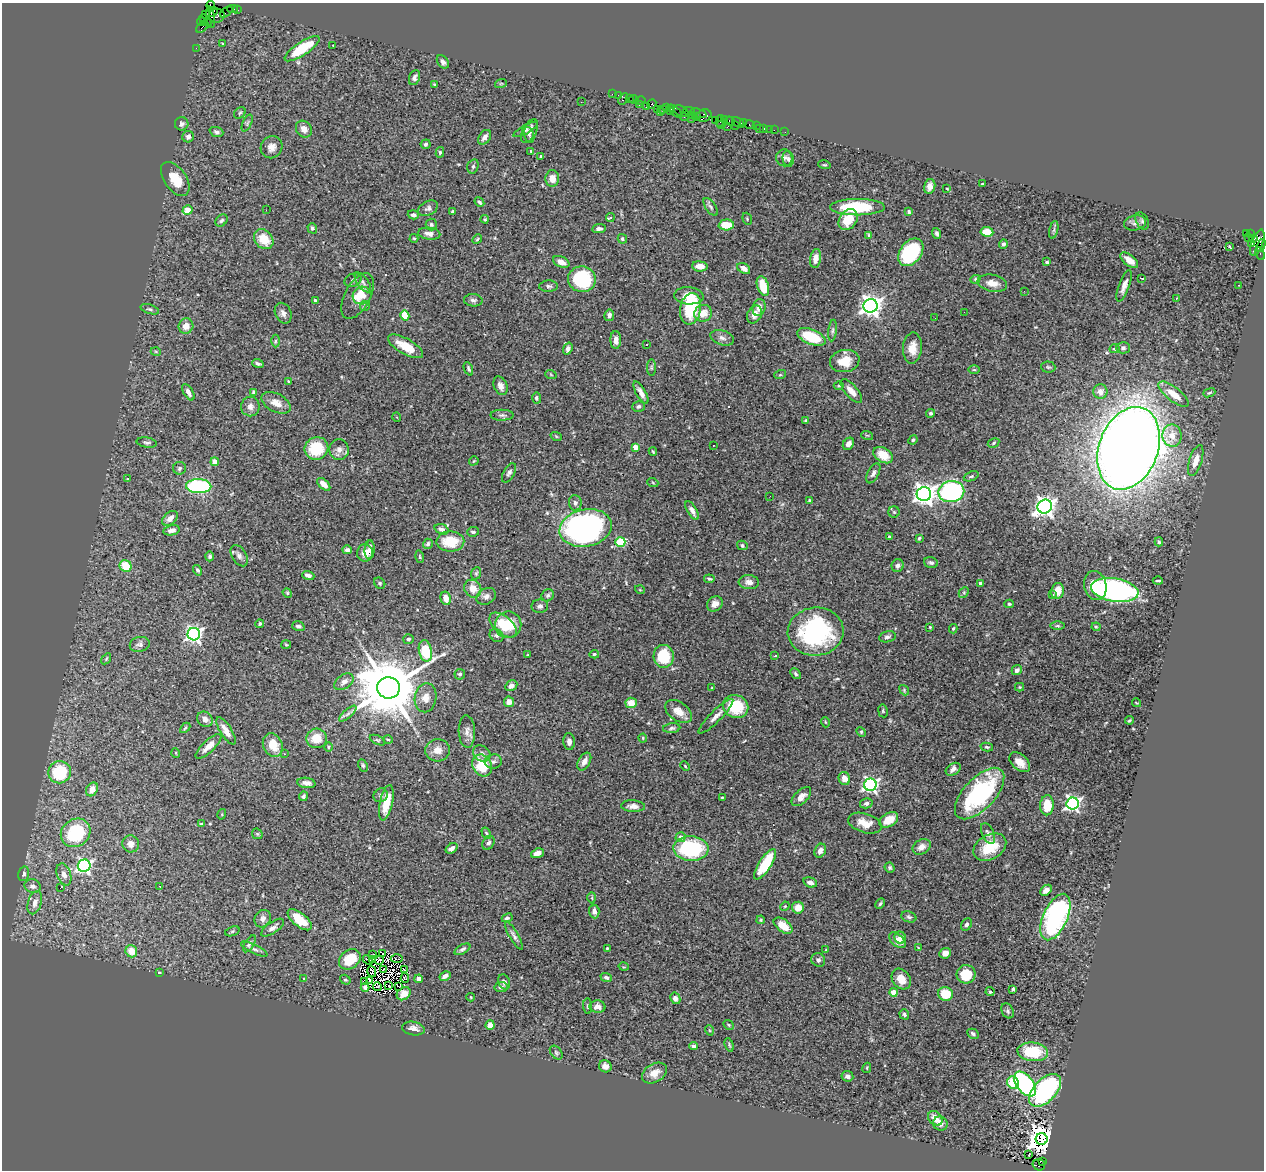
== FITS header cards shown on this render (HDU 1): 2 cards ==
NAXIS1  =                 1262
NAXIS2  =                 1168

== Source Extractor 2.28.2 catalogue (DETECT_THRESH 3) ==
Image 1262 x 1168 px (HDU 1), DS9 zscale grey, 1 PNG px = 1 image px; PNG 1266 x 1172 px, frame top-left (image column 1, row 1168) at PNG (2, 3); each listed source drawn as its Kron ellipse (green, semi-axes under 4 px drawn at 4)
Background 1.47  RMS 0.05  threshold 0.149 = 3 sigma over >= 5 px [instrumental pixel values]
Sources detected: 478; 6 with non-positive FLUX_AUTO (blend fragments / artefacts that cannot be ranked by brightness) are neither listed nor drawn; the other 472 listed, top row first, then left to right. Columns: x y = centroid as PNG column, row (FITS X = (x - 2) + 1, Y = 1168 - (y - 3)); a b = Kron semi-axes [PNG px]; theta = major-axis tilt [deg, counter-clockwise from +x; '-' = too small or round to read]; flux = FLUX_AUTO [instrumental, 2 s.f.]
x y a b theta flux
211 5 4 3 - 56
232 9 5 2 - 44
238 10 3 2 - 34
212 12 6 3 27 190
226 12 7 2 38 100
206 15 4 3 - 58
217 16 8 7 - 430
211 17 11 4 -83 390
206 20 7 2 -45 170
201 21 5 3 - 190
202 27 7 3 47 170
223 44 3 3 - 3.2
333 45 3 2 - 2.3
196 48 2 2 - 23
302 49 20 6 34 130
443 62 7 5 -52 10
414 78 8 5 69 8.9
501 83 6 3 19 2.9
435 84 3 2 - 3.7
612 94 2 2 - 51
618 95 2 2 - 24
623 99 6 4 62 260
629 99 3 2 - 84
634 100 5 3 - 110
640 100 5 3 - 96
581 102 2 2 - 2.9
652 104 5 4 - 110
639 105 3 2 - 73
647 107 3 3 - 160
666 107 4 2 - 71
670 108 4 2 - 120
657 109 2 2 - 150
662 109 2 2 - 23
675 111 8 3 -40 190
681 111 7 5 -30 390
689 111 6 2 -6 310
660 112 2 2 - 30
670 112 3 3 - 150
240 113 6 5 - 5.7
698 113 8 3 -18 76
692 115 3 3 - 230
704 115 7 6 - 550
685 116 6 2 45 110
696 116 3 3 - 100
692 118 3 3 - 260
724 119 3 2 - 76
715 120 2 2 - 61
720 121 6 3 79 110
730 121 5 3 - 140
247 123 9 4 66 6.4
738 123 7 3 -38 210
744 123 3 2 - 15
182 124 7 6 - 9.5
721 125 4 2 - 130
735 125 2 2 - 60
750 125 5 3 - 150
756 126 2 2 - 18
727 127 3 2 - 170
764 128 4 3 - 90
304 129 9 7 -50 22
526 129 13 4 30 13
759 129 2 2 - 22
769 129 2 2 - 20
774 130 2 2 - 47
530 131 13 6 61 13
216 132 7 4 -20 8.2
785 132 2 2 - 11
529 135 8 5 -74 8.2
188 137 6 5 - 14
485 137 8 5 55 15
426 144 5 5 - 6.4
271 147 11 10 - 23
531 151 4 4 - 3
440 152 5 4 - 5.2
541 156 3 3 - 5.1
784 158 8 8 - 11
788 159 8 5 -77 8
824 165 6 4 -17 3.8
473 166 7 5 74 6.4
552 178 8 7 - 31
175 179 19 11 -55 66
982 184 3 2 - 2.5
930 186 7 5 78 17
947 188 3 2 - 2.5
479 202 5 4 - 8.2
711 207 10 5 -56 8.4
857 207 27 8 0 200
428 208 11 7 28 11
188 210 5 4 - 59
266 210 2 2 - 38
452 211 3 3 - 3.7
909 212 4 3 - 5.3
413 215 6 4 -17 9.5
610 218 4 3 - 18
485 219 4 3 - 4.1
747 219 6 4 -70 4.1
221 220 7 5 45 7.5
848 220 11 8 55 73
1142 221 9 6 -61 9
1135 223 11 7 12 14
431 225 6 5 - 6.2
726 225 7 5 3 59
312 228 5 4 - 7.7
599 229 7 4 7 13
1054 230 9 3 77 6.9
987 232 6 4 -7 74
937 233 6 4 -70 7.4
1246 233 3 2 - 270
1250 233 3 2 - 11
429 234 11 6 -7 20
869 236 3 3 - 16
414 238 4 3 - 3.9
1248 238 3 2 - 22
1254 238 3 3 - 430
264 239 11 8 -47 68
477 239 5 4 - 4.2
622 239 5 4 - 5.6
1252 243 3 3 - 60
1257 243 14 5 69 660
1003 244 5 4 - 8.1
1261 246 7 4 69 600
1230 247 4 3 - 4.9
911 252 15 10 53 280
1260 254 7 3 -65 86
816 258 9 5 80 23
1129 260 10 5 -38 33
561 262 8 5 -22 23
1047 262 3 3 - 6
700 266 8 5 -5 28
744 268 7 5 -33 21
1142 278 3 2 - 5.4
582 279 14 12 -10 210
975 279 5 4 - 4.1
353 280 9 6 20 9.2
363 282 11 5 -53 10
992 283 15 8 -11 30
1238 285 2 2 - 2.8
549 286 9 5 2 8.4
763 286 10 5 -72 74
1124 286 16 5 70 19
1024 291 3 3 - 2.6
357 296 25 12 62 54
362 296 9 8 - 21
689 296 15 8 -4 40
1176 298 3 2 - 5.3
315 300 3 3 - 5.9
473 300 9 6 -5 10
365 306 5 5 - 4.2
871 306 7 7 - 2200
759 308 9 6 76 23
150 309 9 4 -17 6.9
691 309 16 10 80 180
964 312 2 2 - 1.3
283 313 11 8 -64 17
703 313 9 8 - 36
754 314 9 7 65 21
609 315 6 5 - 11
405 316 5 4 - 74
935 318 3 2 - 2.7
186 326 8 7 - 28
833 331 11 3 83 7.6
811 337 15 7 -22 150
722 338 12 7 -19 15
616 340 9 5 -88 17
275 341 6 4 89 5.7
646 345 3 3 - 8.1
405 346 20 7 -29 57
912 348 15 9 86 41
1123 348 7 5 -2 9
568 349 6 4 70 12
1115 349 5 4 - 4.9
156 352 5 3 - 2.8
845 361 15 11 10 60
258 363 6 3 -17 7.2
1048 367 7 5 -3 5.7
651 368 8 4 -90 5.5
468 369 7 4 -68 5.7
974 370 6 3 0 3.2
551 375 6 3 -20 3.3
780 375 6 4 18 3.8
289 382 4 3 - 4.3
500 386 10 6 -68 18
839 386 5 3 - 3.7
851 391 15 6 -49 28
1100 391 7 7 - 22
188 392 9 4 -59 17
254 392 4 4 - 11
641 393 12 5 -60 19
1209 393 6 4 20 5.1
1173 394 18 7 -38 44
536 398 5 4 - 6.1
276 403 16 9 -28 30
250 406 10 9 - 19
639 406 6 5 - 9.2
931 413 4 4 - 7
502 415 12 5 0 9.7
397 417 5 3 - 2.8
805 420 4 4 - 2.7
867 435 6 3 -18 4
556 436 6 3 -19 3.7
1172 436 11 9 -80 36
913 440 5 4 - 5.7
147 443 10 5 -8 8
994 443 6 4 30 5
848 444 6 5 - 18
713 445 3 2 - 3.1
635 447 4 4 - 35
316 448 12 11 - 120
1129 448 43 29 69 7600
339 450 10 9 - 18
653 452 4 3 - 3.9
883 455 10 7 -31 64
1196 460 16 6 72 31
474 461 5 3 - 2.8
215 462 4 4 - 58
180 468 6 6 - 7.8
509 473 11 5 62 10
873 473 11 5 63 11
971 476 8 4 22 6.2
127 479 3 2 - 3.8
653 483 5 3 - 3.1
324 484 8 4 -44 22
199 486 12 7 -1 390
951 492 13 10 10 570
924 494 7 7 - 2200
770 496 3 2 - 4.2
809 500 3 3 - 2.9
575 503 8 6 -83 11
1045 506 7 6 - 1800
692 511 10 4 -60 15
894 512 6 5 - 5
170 518 9 6 41 21
586 528 26 18 12 980
442 529 7 5 -20 14
172 530 8 5 10 18
473 532 6 4 5 7.6
889 536 3 3 - 5.4
919 538 4 3 - 5.2
450 541 14 10 1 83
620 542 5 4 - 210
1159 542 4 3 - 5
428 544 5 4 - 7.9
742 545 5 4 - 6.1
347 550 5 4 - 8.3
370 550 9 5 86 16
365 553 8 8 - 27
210 556 5 4 - 7.8
239 556 12 7 -58 15
420 557 6 4 -72 4.2
931 562 7 5 -16 9
126 566 6 5 - 82
898 566 6 6 - 11
198 570 5 4 - 6.7
476 573 6 5 - 5
308 575 6 4 -18 15
709 579 5 4 - 5.3
1158 581 5 2 - 4.5
749 582 10 7 -4 19
380 583 6 5 - 5.2
980 584 4 3 - 13
1095 586 15 11 -77 91
473 589 9 8 - 38
640 590 5 3 - 2.5
1115 590 24 11 -9 820
1058 591 8 6 77 44
964 592 6 4 47 4.3
287 593 5 4 - 4.1
1053 594 4 3 - 4.6
548 595 6 5 - 6.9
486 596 10 7 31 14
446 598 7 5 -75 30
715 604 8 7 - 21
1009 604 4 4 - 5
540 606 8 7 - 10
260 624 4 3 - 4.6
503 625 16 9 -40 63
508 625 13 13 - 100
298 626 6 5 - 8.9
1057 626 7 3 0 5
930 627 3 2 - 2.9
1096 627 4 4 - 3.4
953 629 5 3 - 4.4
816 632 28 24 5 430
194 634 6 6 - 1100
496 636 7 6 - 8.1
887 637 8 5 14 10
408 639 5 5 - 7.4
140 644 10 7 11 14
286 645 5 3 - 3.1
425 651 11 6 -77 120
594 654 5 4 - 5
527 655 3 2 - 2.8
664 656 11 10 - 140
775 656 3 3 - 33
106 659 6 3 55 4
1017 670 5 5 - 9.8
460 674 5 5 - 6.3
796 674 6 4 -48 6.3
344 682 11 6 36 19
511 686 6 5 - 16
712 687 3 2 - 1.9
1020 687 4 4 - 3.8
388 688 11 10 - 33000
904 690 5 4 - 4.6
426 698 14 11 80 33
509 702 5 5 - 21
631 703 6 5 - 41
1136 703 4 2 - 2.6
736 706 13 11 -22 120
678 711 15 9 -35 34
883 711 6 4 -80 4.6
348 714 11 4 42 9.6
716 716 24 5 45 22
205 719 8 7 - 16
1129 720 4 2 - 4.1
825 722 5 3 - 2.8
185 728 6 3 45 4.6
672 728 9 5 7 7.6
226 731 16 5 -58 28
467 732 16 8 -88 21
861 732 5 4 - 3.8
317 738 10 10 - 62
643 738 4 4 - 3.8
377 740 8 4 -26 5.2
388 740 5 3 - 3.1
569 742 8 6 -85 12
273 745 12 9 -63 58
208 746 16 6 43 32
328 747 4 3 - 3.5
987 747 6 4 -12 5.4
438 750 12 11 - 32
176 753 5 3 - 2.6
482 753 9 7 -34 13
284 754 3 2 - 2.6
584 761 9 6 61 23
493 762 8 7 - 12
1020 762 12 7 -43 32
482 765 11 9 -60 110
363 766 6 4 -64 5.4
685 766 5 3 - 2.7
953 769 8 5 33 15
60 772 11 11 - 160
844 778 7 5 -67 27
306 783 9 5 -8 19
870 785 6 6 - 850
92 789 7 5 62 29
980 794 32 15 47 400
381 795 7 6 - 8.6
303 796 5 4 - 6.8
801 797 12 6 43 21
722 798 3 3 - 3.2
386 803 18 6 78 72
866 803 6 5 - 9.7
1073 804 6 6 - 870
1047 805 10 6 87 67
633 806 12 6 -3 19
222 814 5 3 - 3
889 820 10 6 30 56
865 823 17 9 -17 43
201 824 4 3 - 4.2
76 833 16 13 37 200
486 833 6 4 -59 5.1
988 833 11 6 -65 13
257 834 6 4 -45 3.8
681 837 5 5 - 25
488 843 7 5 60 10
131 844 8 8 - 19
922 847 10 7 33 24
990 847 17 12 29 91
452 848 6 4 35 15
691 849 17 12 -2 320
820 851 7 5 62 15
537 853 6 4 20 18
765 864 17 6 57 140
84 866 6 6 - 730
890 868 5 4 - 5.3
24 874 7 5 74 8.5
64 874 11 7 -71 22
810 882 7 5 -17 11
32 886 8 6 -16 15
160 886 3 3 - 3.3
60 888 4 3 - 42
1046 890 6 4 42 17
592 898 5 3 - 3.3
35 903 12 7 72 22
880 904 6 4 62 5.5
785 906 5 4 - 3.1
798 908 6 6 - 38
594 911 7 5 -86 16
909 917 8 5 -21 7.3
1055 917 25 12 66 630
507 918 5 4 - 6.5
263 919 9 7 57 14
300 920 14 6 -39 84
761 920 4 3 - 3.7
966 924 6 5 - 7.6
783 926 11 6 -37 47
273 928 13 5 35 14
232 931 7 4 20 4.8
514 936 16 4 -60 12
900 938 6 5 - 21
897 940 10 6 -41 30
249 944 9 4 59 7.9
607 948 3 3 - 3.6
918 948 4 3 - 2.8
254 949 14 4 -26 11
462 949 8 4 28 8.1
826 950 2 2 - 2
131 951 6 6 - 45
383 953 2 2 - 5.2
945 953 6 5 - 20
372 954 3 2 - 3.6
350 959 12 9 39 93
397 959 6 2 0 4
368 960 6 2 -44 3.7
373 960 2 2 - 1.4
379 960 5 4 - 0.64
818 960 7 6 - 9.7
624 967 5 3 - 2.8
383 969 4 2 - 2.6
405 970 4 2 - 3.5
372 971 6 3 -77 7.1
159 972 4 2 - 2.9
966 974 9 9 - 68
445 976 6 4 31 12
606 977 6 4 -23 7.6
405 978 5 4 - 8.8
304 979 4 3 - 2.9
419 979 4 4 - 14
901 979 11 8 -52 41
345 980 5 4 - 5.5
369 980 3 2 - 3.1
364 982 3 2 - 9.2
504 982 8 5 -67 13
389 986 3 2 - 4
399 986 3 2 - 2.3
365 987 4 3 - 7.1
377 987 4 2 - 4.7
501 987 6 5 - 8
1013 989 4 3 - 6.4
894 992 4 4 - 80
990 992 4 3 - 7.7
404 994 7 6 - 23
945 994 7 6 - 89
471 997 4 4 - 3.2
675 998 6 5 - 15
587 1006 8 3 -86 4.1
597 1007 8 6 -4 20
1008 1011 8 5 -64 7.1
904 1014 5 4 - 6
490 1025 5 4 - 27
729 1025 5 4 - 4.4
413 1029 11 7 -11 18
709 1030 5 3 - 3.4
973 1034 6 4 -28 8.1
729 1045 7 4 -70 4.5
694 1046 4 3 - 5.9
1033 1052 15 9 -6 130
556 1053 8 5 -50 6.4
605 1066 6 6 - 16
867 1068 5 4 - 3.7
654 1073 13 9 29 33
847 1076 6 5 - 15
1013 1083 6 5 - 98
1025 1084 14 8 -52 490
1045 1090 20 11 46 460
935 1118 8 6 -47 32
940 1124 7 7 - 18
1042 1139 6 6 - 6900
1029 1155 3 2 - 5.8
1042 1161 3 2 - 240
1039 1165 6 5 - 360
At the frame edge (FLAGS 8, measured only in part): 1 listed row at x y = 211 5
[6 non-positive-flux detections neither listed nor drawn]